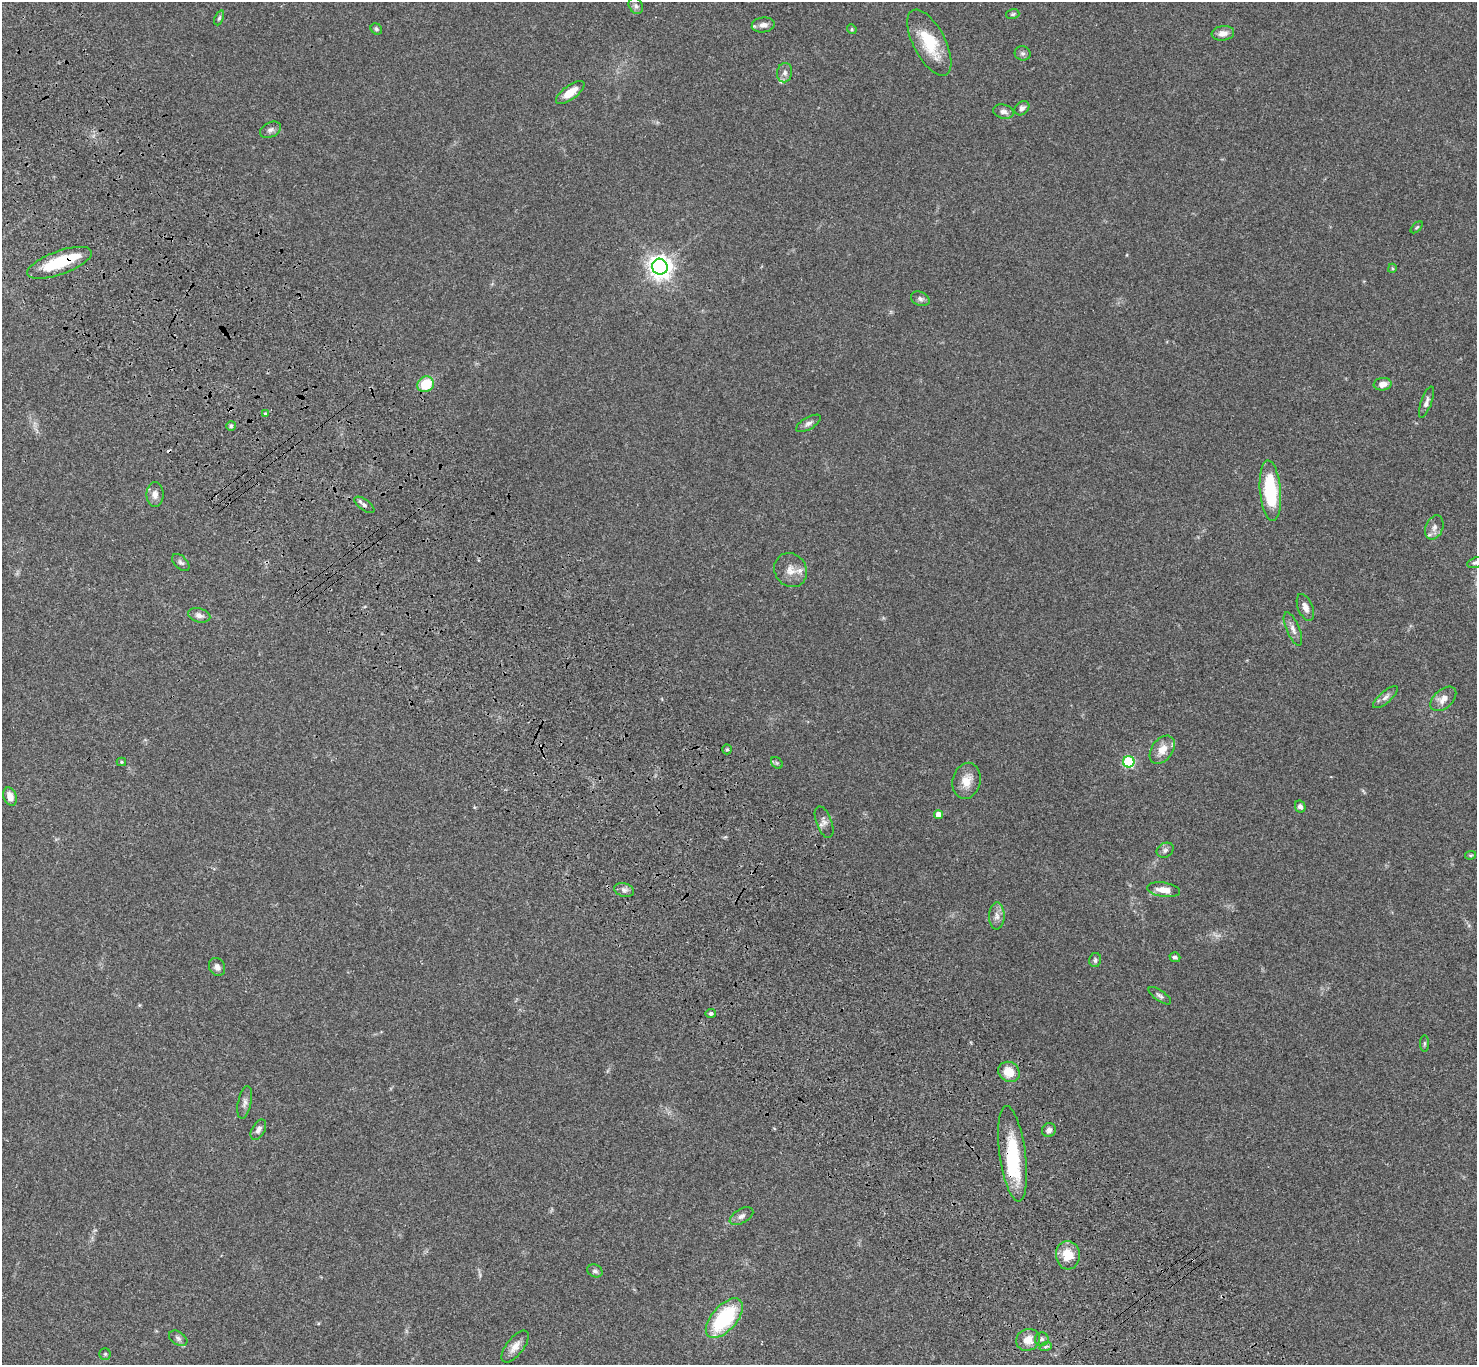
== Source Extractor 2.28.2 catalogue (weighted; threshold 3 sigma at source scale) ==
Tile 11 of 4 x 4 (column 3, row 3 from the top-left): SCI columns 3052-4526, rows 1753-3115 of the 6117 x 6091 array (HDU 1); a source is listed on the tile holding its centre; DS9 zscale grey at full resolution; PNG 1479 x 1367 px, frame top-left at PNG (2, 2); each listed source drawn as its Kron ellipse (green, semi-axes under 4 px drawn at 4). Shown black and unused: <1% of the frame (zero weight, under 3 of 4 exposures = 6% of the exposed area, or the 3 px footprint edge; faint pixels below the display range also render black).
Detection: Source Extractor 2.28.2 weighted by HDU 2 'WHT'; one run over the whole footprint, this tile lists its part. Background 0.0469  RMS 0.0052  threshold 0.0234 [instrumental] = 3 sigma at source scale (4.5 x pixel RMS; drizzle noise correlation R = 1.50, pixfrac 1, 0.05/0.05 arcsec/px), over >= 5 px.
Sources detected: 78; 1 too faint to see at this stretch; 1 inside a brighter object's white glare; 1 cosmic-ray / hot-pixel residue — neither listed nor drawn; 2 inside a brighter listed object's ellipse — not listed separately; the other 73 listed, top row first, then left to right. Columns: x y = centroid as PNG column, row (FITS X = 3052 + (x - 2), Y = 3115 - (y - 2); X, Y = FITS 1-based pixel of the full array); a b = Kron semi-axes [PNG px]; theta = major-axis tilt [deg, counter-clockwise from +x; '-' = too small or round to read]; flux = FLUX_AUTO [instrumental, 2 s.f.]
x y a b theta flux
636 6 8 6 -59 1.6
1013 14 7 5 16 0.92
219 18 8 4 67 0.84
763 25 11 7 7 3.1
376 29 6 5 - 0.92
852 29 5 4 - 0.64
1223 33 11 7 7 3.5
929 43 36 16 -62 20
1023 53 8 7 - 1.4
785 73 9 7 79 2
570 92 17 7 37 7.4
1022 108 8 6 39 1.9
1003 112 10 7 -13 2.2
270 130 11 7 26 2
1417 227 7 3 44 0.64
60 263 34 11 20 22
660 267 8 7 - 410
1392 268 4 3 - 0.56
920 299 10 7 -23 1.5
426 384 8 7 - 15
1383 384 9 6 7 3.9
1426 402 16 5 70 2.1
265 414 3 3 - 1.3
808 423 14 6 30 2
231 426 5 4 - 0.91
1270 491 30 10 -85 33
155 495 12 8 90 3.1
364 505 12 5 -35 1.6
1434 527 12 8 68 3
181 562 10 6 -44 1.5
1475 563 8 5 20 1.1
791 570 18 15 -55 6.2
1305 607 14 7 -67 3.2
199 615 11 7 -15 2.4
1293 629 18 6 -67 2.9
1385 697 15 5 41 2.1
1443 699 15 9 41 4.5
727 749 5 4 - 0.8
1162 750 16 10 54 6.2
121 762 5 4 - 0.54
1129 762 6 5 - 43
777 763 7 5 -45 0.9
967 781 18 14 76 7.1
10 797 9 6 -71 4.2
1300 806 6 5 - 1.5
938 814 4 4 - 4
824 822 17 7 -69 2.8
1165 850 9 7 32 1.6
1471 855 6 4 11 0.64
624 890 10 7 -15 2
1163 890 16 7 -9 5.3
997 916 13 8 89 3
1175 957 5 4 - 1.1
1095 960 7 6 - 1.3
217 967 9 7 -60 2.1
1160 996 13 5 -35 1.4
711 1013 5 4 - 0.83
1424 1043 8 4 90 0.77
1009 1072 11 9 -31 9.2
245 1102 16 6 78 2.3
258 1130 11 6 60 2.1
1049 1130 7 6 - 1.9
1013 1154 48 13 -82 32
741 1216 13 7 30 2.3
1068 1255 14 12 -85 10
595 1271 8 6 -26 1.4
724 1318 24 12 49 39
178 1338 10 6 -34 1.7
1042 1339 7 7 - 1.6
1028 1340 12 10 25 5.9
1046 1346 6 4 20 0.8
515 1347 19 8 52 4.4
105 1354 5 5 - 0.72
Overlapping masked pixels (flux is a lower limit): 2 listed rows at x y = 60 263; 1013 1154
Isophote crosses this tile's border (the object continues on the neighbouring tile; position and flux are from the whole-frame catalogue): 1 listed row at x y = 1475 563